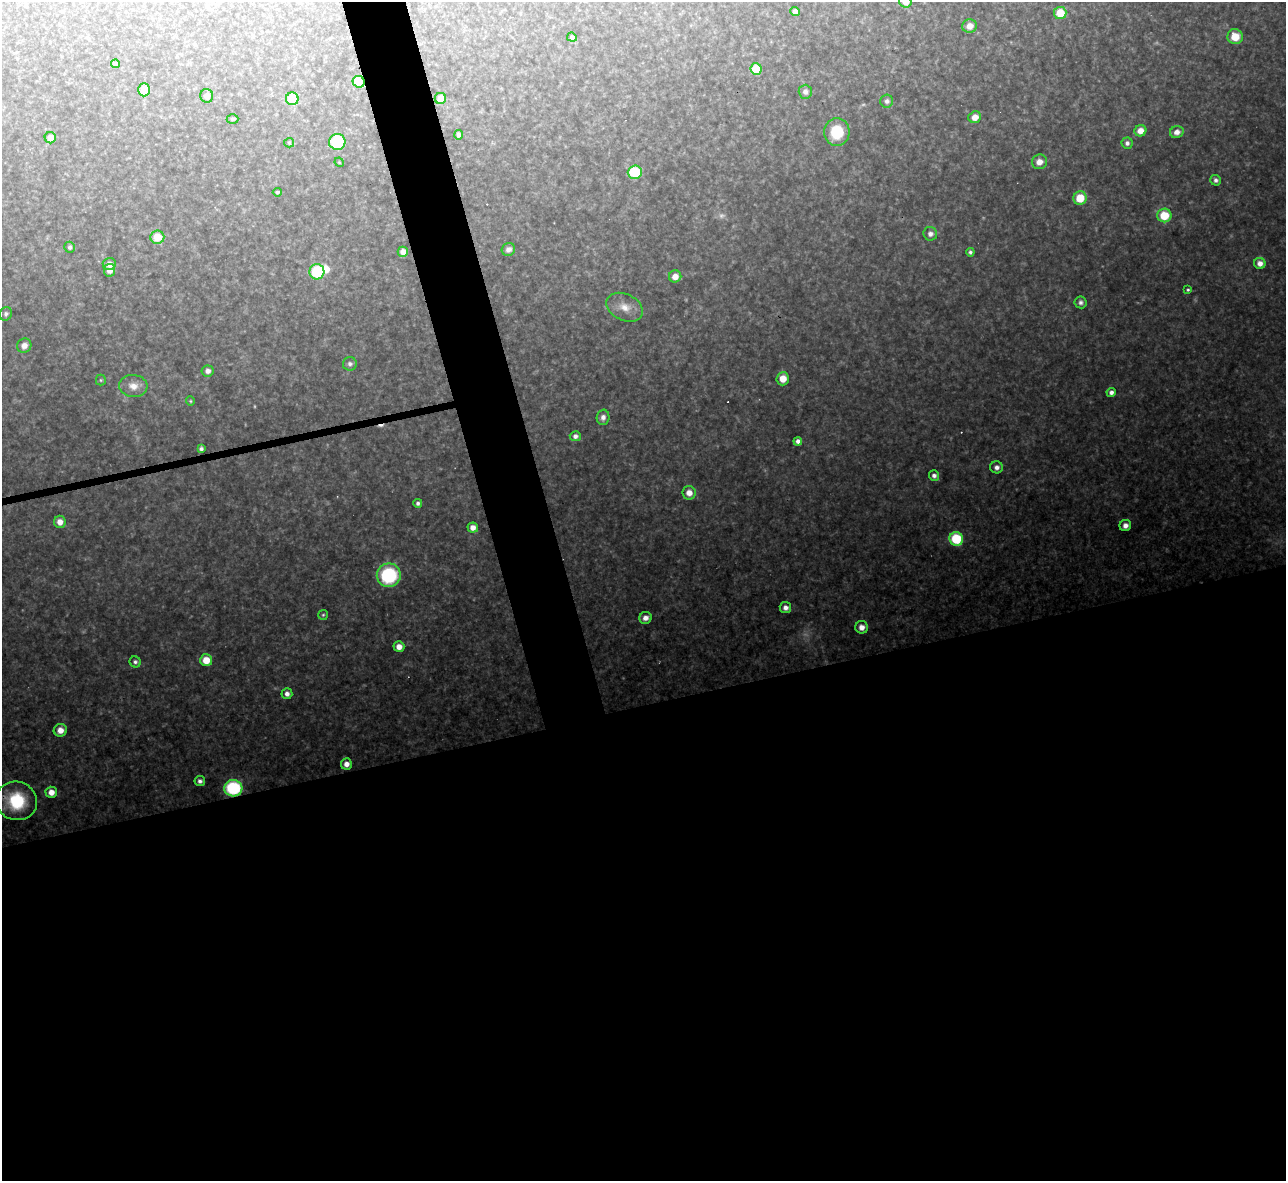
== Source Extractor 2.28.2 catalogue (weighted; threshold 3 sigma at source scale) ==
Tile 15 of 4 x 4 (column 3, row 4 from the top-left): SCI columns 2567-3850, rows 142-1320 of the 5133 x 5115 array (HDU 1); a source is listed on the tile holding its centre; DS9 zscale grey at full resolution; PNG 1288 x 1183 px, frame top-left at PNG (2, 2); each listed source drawn as its Kron ellipse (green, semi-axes under 4 px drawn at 4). Shown black and unused: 43% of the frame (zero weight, under 3 of 4 exposures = <1% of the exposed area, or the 3 px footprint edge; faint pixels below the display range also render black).
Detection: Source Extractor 2.28.2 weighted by HDU 2 'WHT'; one run over the whole footprint, this tile lists its part. Background 0.317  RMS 0.019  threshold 0.0874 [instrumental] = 3 sigma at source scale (4.5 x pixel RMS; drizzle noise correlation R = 1.50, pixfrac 1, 0.05/0.05 arcsec/px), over >= 5 px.
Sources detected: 89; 2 too faint to see at this stretch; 1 inside a brighter object's white glare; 4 cosmic-ray / hot-pixel residue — neither listed nor drawn; the other 82 listed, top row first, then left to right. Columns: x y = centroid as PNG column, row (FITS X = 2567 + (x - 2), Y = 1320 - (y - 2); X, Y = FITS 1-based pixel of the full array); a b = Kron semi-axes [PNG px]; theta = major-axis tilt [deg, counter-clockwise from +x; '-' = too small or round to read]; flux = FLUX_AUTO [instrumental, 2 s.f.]
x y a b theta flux
905 2 6 6 - 20
795 12 5 4 - 8.9
1060 13 6 6 - 45
970 26 7 6 - 16
572 37 5 4 - 6.1
1235 37 7 7 - 36
115 64 4 4 - 4.2
756 69 6 6 - 63
359 82 6 5 - 59
144 90 6 6 - 24
805 92 7 6 - 9
207 96 7 6 - 11
440 98 5 5 - 18
292 99 6 6 - 64
887 101 6 6 - 7.1
975 117 6 5 - 19
232 119 6 4 0 3.5
1140 131 6 5 - 19
837 132 14 13 - 64
1177 132 7 6 - 13
458 135 4 4 - 5.4
50 138 5 5 - 16
337 142 8 8 - 100
289 143 5 4 - 2.5
1127 143 5 5 - 6.6
339 162 5 3 - 1.9
1039 162 7 7 - 16
635 172 7 6 - 98
1216 180 5 5 - 6.1
277 192 4 4 - 3.5
1080 198 7 6 - 45
1164 215 7 7 - 58
930 234 7 6 - 9.6
157 237 7 6 - 39
70 247 5 5 - 4.8
508 249 7 6 - 9.2
403 252 5 5 - 12
970 252 4 4 - 4.5
1260 263 5 5 - 16
109 264 6 6 - 14
110 270 6 5 - 13
317 272 7 7 - 100
675 276 6 6 - 17
1188 289 4 3 - 2.8
1081 302 6 6 - 6.2
625 307 19 13 -26 26
6 314 7 6 - 5.4
24 346 7 7 - 12
350 364 7 7 - 6.7
208 371 6 5 - 8.5
783 379 6 6 - 26
101 380 5 5 - 2.8
133 386 14 11 -5 21
1111 392 4 4 - 10
190 401 4 4 - 2.2
603 417 7 6 - 10
575 436 5 5 - 10
798 441 4 4 - 8.1
201 449 4 4 - 5.1
997 467 6 6 - 9.6
934 476 5 5 - 7.6
689 493 7 6 - 18
418 503 4 4 - 5.7
60 522 6 6 - 17
1125 526 6 5 - 12
473 528 5 5 - 14
956 539 7 6 - 100
389 575 12 12 - 170
785 608 6 5 - 11
323 615 5 5 - 3
645 618 6 5 - 13
862 627 6 6 - 16
399 647 5 5 - 18
206 660 6 6 - 35
135 662 6 5 - 5.7
287 694 5 5 - 9.3
60 730 6 6 - 19
346 764 5 5 - 14
200 781 5 5 - 7.2
233 788 9 8 - 170
51 792 5 5 - 20
16 801 21 19 -17 120
Overlapping masked pixels (flux is a lower limit): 3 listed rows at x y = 359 82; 233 788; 16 801
Isophote crosses this tile's border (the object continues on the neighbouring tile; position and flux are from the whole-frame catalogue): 1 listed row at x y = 905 2